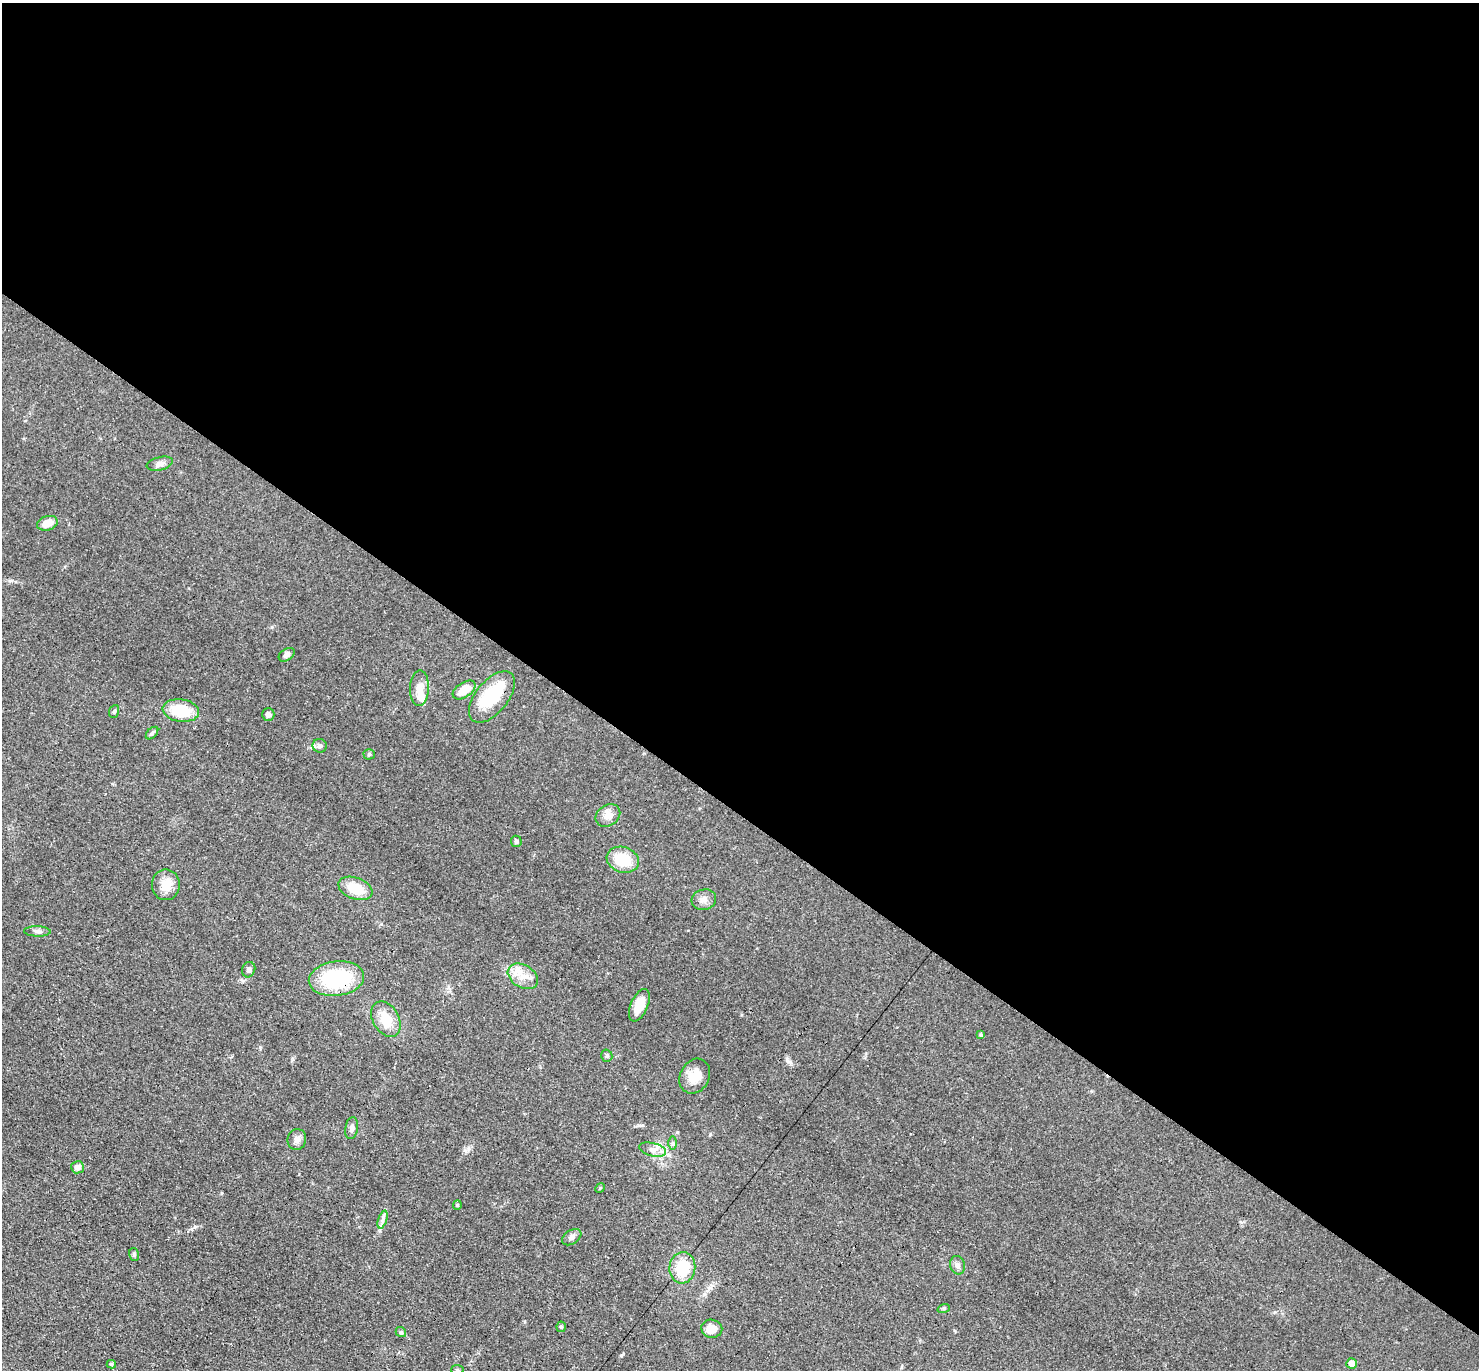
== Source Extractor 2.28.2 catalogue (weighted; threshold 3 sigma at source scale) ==
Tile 3 of 4 x 4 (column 3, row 1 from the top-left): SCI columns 3085-4561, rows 4399-5766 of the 6087 x 6078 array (HDU 1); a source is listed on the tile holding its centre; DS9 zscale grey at full resolution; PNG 1481 x 1372 px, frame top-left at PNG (2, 3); each listed source drawn as its Kron ellipse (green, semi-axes under 4 px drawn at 4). Shown black and unused: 59% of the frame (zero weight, under 3 of 4 exposures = <1% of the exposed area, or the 3 px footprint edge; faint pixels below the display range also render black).
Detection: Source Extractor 2.28.2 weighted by HDU 2 'WHT'; one run over the whole footprint, this tile lists its part. Background 0.0608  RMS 0.0056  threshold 0.0254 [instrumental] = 3 sigma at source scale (4.5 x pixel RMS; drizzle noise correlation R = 1.50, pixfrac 1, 0.05/0.05 arcsec/px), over >= 5 px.
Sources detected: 50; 2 inside a brighter object's white glare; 1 cosmic-ray / hot-pixel residue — neither listed nor drawn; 1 inside a brighter listed object's ellipse — not listed separately; the other 46 listed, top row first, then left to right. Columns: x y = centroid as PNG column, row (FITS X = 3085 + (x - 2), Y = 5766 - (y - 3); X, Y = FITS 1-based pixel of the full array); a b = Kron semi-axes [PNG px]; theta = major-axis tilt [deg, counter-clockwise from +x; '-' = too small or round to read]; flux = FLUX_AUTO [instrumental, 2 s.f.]
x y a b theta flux
160 464 13 6 14 2.6
47 523 10 7 17 6.2
287 655 9 5 34 1.9
419 688 18 9 88 5.5
464 690 13 7 34 9.5
492 697 30 16 51 28
181 710 18 11 -8 19
114 711 6 5 - 0.9
268 714 6 6 - 2.4
152 733 7 4 45 1.2
320 746 7 7 - 1.7
369 754 5 5 - 0.8
608 816 13 10 34 4.1
516 841 6 5 - 1.1
623 860 16 12 -18 16
166 885 15 14 - 7.5
355 888 18 10 -20 13
704 900 12 10 16 3.4
37 931 13 5 -2 1.9
249 970 8 6 70 1.7
523 976 16 11 -32 7.2
336 979 28 17 7 42
639 1005 17 8 67 8.7
386 1019 19 13 -60 12
981 1035 4 4 - 0.94
607 1056 6 5 - 1.1
695 1076 18 14 61 8.9
352 1128 11 6 79 2
297 1140 10 9 - 2.6
673 1143 7 4 90 0.96
653 1150 14 6 -14 3.4
77 1167 6 6 - 3.4
600 1188 5 4 - 0.57
457 1205 5 4 - 0.6
382 1220 9 4 71 1.8
572 1237 11 6 34 2.1
134 1255 7 5 -76 0.94
958 1265 9 7 -74 2.1
682 1268 16 13 84 18
944 1308 6 4 19 0.71
561 1327 5 4 - 0.91
712 1329 10 9 - 6
401 1332 5 4 - 0.87
111 1364 5 4 - 0.93
1352 1364 5 5 - 4.7
457 1370 6 5 - 0.88
Overlapping masked pixels (flux is a lower limit): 1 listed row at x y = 336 979
Isophote crosses this tile's border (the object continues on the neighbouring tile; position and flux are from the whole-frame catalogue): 1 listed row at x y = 457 1370
Unlisted compact peaks at least as high as the median listed source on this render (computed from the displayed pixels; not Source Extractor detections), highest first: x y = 621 1355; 195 1227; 260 1047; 468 1149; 677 1132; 639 1125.